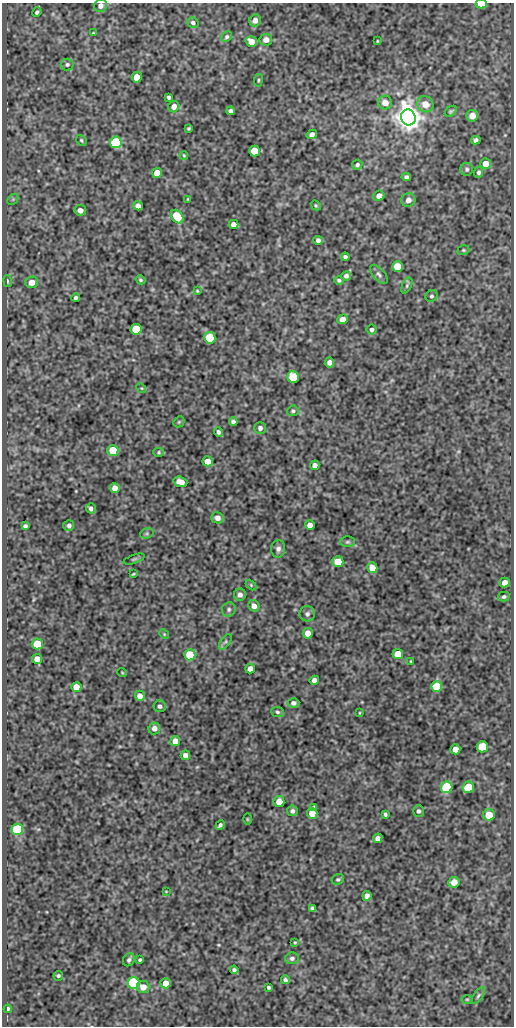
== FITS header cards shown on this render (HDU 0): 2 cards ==
NAXIS1  =                  512
NAXIS2  =                 1024

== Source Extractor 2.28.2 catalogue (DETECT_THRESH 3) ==
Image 512 x 1024 px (HDU 0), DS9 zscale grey, 1 PNG px = 1 image px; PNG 516 x 1028 px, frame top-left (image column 1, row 1024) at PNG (2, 3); each listed source drawn as its Kron ellipse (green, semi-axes under 4 px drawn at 4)
Background 191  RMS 0.68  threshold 2.05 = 3 sigma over >= 5 px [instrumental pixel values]
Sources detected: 149; all 149 listed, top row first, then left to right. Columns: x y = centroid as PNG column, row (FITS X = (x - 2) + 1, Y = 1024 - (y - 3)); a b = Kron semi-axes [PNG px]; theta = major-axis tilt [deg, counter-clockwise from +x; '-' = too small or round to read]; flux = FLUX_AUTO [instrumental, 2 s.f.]
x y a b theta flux
481 4 5 3 - 670
101 6 6 6 - 220
37 12 5 3 - 83
255 20 6 5 - 200
193 22 6 5 - 100
93 33 4 3 - 37
227 37 6 5 - 81
266 40 6 6 - 290
377 41 3 2 - 37
251 42 6 5 - 460
67 64 6 6 - 96
137 77 5 5 - 870
258 80 6 3 82 54
169 97 4 3 - 90
385 103 7 7 - 370
425 104 8 8 - 540
174 107 6 5 - 270
231 111 4 4 - 120
451 111 6 4 39 76
472 116 6 5 - 430
408 118 8 7 - 60000
189 128 4 3 - 60
312 134 5 4 - 180
81 140 6 4 -47 68
476 140 5 4 - 150
116 142 6 6 - 3400
254 151 5 5 - 1200
184 155 4 3 - 46
485 164 5 5 - 440
357 165 5 5 - 92
467 169 6 6 - 97
478 172 5 4 - 100
157 173 5 5 - 550
406 177 5 4 - 120
379 196 5 5 - 240
13 199 6 4 46 67
188 199 4 3 - 44
408 200 7 6 - 210
316 205 5 4 - 61
138 206 5 4 - 240
80 210 5 5 - 260
177 217 7 5 -54 1400
233 224 5 4 - 270
318 240 5 4 - 140
463 250 6 4 19 63
345 257 4 4 - 110
397 267 5 5 - 1200
379 274 11 5 -48 140
346 276 5 4 - 140
141 280 5 4 - 68
339 280 5 4 - 85
8 281 6 2 -79 47
32 282 6 6 - 420
407 285 8 4 64 80
197 291 3 3 - 44
431 296 6 5 - 90
76 298 4 3 - 100
343 319 5 5 - 420
136 329 5 5 - 2200
371 330 5 5 - 110
210 338 6 5 - 2200
329 362 5 5 - 230
293 377 6 5 - 1900
141 388 5 4 - 51
293 411 6 5 - 84
179 422 6 5 - 62
233 422 4 4 - 130
260 428 6 5 - 150
218 432 5 4 - 100
113 450 5 5 - 1000
159 452 5 4 - 66
207 461 5 5 - 470
315 465 5 4 - 230
180 482 7 5 -18 400
115 488 5 5 - 450
91 508 5 4 - 140
217 518 6 5 - 230
310 525 5 5 - 320
25 526 4 4 - 98
69 526 5 5 - 130
147 533 7 5 17 72
347 542 7 5 0 86
278 549 9 7 88 180
134 559 11 4 19 78
338 562 5 5 - 1100
372 568 5 5 - 600
133 574 4 2 - 48
505 583 5 5 - 320
251 585 6 4 -46 54
240 595 6 6 - 190
504 597 6 4 15 94
254 606 6 5 - 220
229 609 7 6 - 120
307 614 7 7 - 160
308 633 5 5 - 500
164 634 5 4 - 50
225 642 9 4 54 93
37 644 5 5 - 1500
398 654 5 5 - 620
190 655 5 5 - 1600
37 659 5 5 - 410
411 661 3 2 - 37
250 669 5 4 - 310
122 672 5 3 - 38
314 680 5 4 - 230
437 686 5 5 - 1300
76 687 5 5 - 670
140 696 5 5 - 370
293 703 6 5 - 160
160 706 6 6 - 120
277 712 6 5 - 87
359 713 4 2 - 37
154 728 6 5 - 270
175 741 5 5 - 380
482 747 5 5 - 1800
455 749 5 5 - 400
185 755 5 5 - 260
447 787 6 5 - 3500
468 787 6 5 - 1500
279 801 5 5 - 460
314 807 3 3 - 68
292 811 5 5 - 130
418 811 5 5 - 99
312 814 5 5 - 600
385 814 4 3 - 77
489 815 5 5 - 1100
247 819 6 3 -89 47
220 825 5 3 - 110
17 830 6 5 - 4600
378 838 5 4 - 170
338 879 6 5 - 82
454 882 6 5 - 470
166 891 3 2 - 31
367 896 5 4 - 250
312 908 4 4 - 93
295 942 4 3 - 46
292 958 7 6 - 140
129 960 7 5 56 130
140 960 4 3 - 62
234 970 4 4 - 96
58 976 5 4 - 74
285 980 4 4 - 110
134 983 6 6 - 6700
166 983 5 5 - 590
143 987 6 6 - 460
269 987 3 3 - 82
478 996 9 4 54 100
467 999 5 3 - 48
8 1009 4 3 - 81
At the frame edge (FLAGS 8, measured only in part): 2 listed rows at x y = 481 4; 101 6